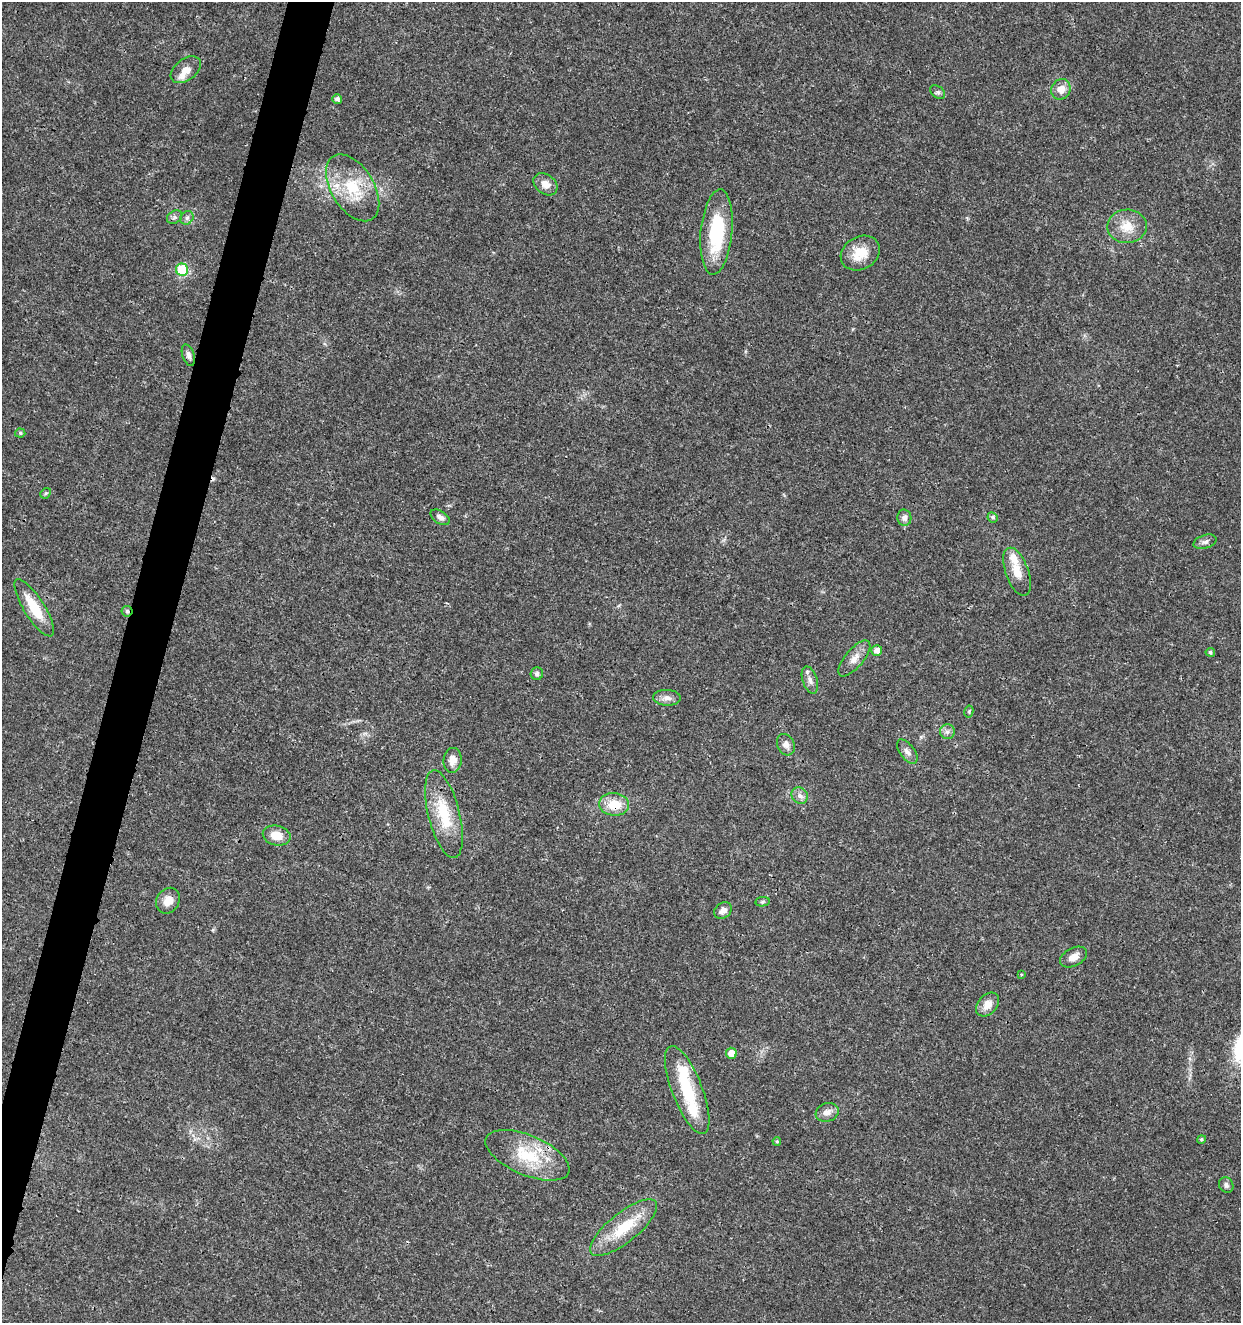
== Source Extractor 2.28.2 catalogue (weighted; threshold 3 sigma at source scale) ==
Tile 7 of 4 x 4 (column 3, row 2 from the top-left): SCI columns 2763-4001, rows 2646-3966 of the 5462 x 5297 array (HDU 1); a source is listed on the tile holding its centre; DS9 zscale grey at full resolution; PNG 1243 x 1325 px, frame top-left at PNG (2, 2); each listed source drawn as its Kron ellipse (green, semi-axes under 4 px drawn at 4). Shown black and unused: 3% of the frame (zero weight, under 3 of 4 exposures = <1% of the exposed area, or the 3 px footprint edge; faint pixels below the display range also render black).
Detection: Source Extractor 2.28.2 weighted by HDU 2 'WHT'; one run over the whole footprint, this tile lists its part. Background 0.0178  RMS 0.0021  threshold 0.00932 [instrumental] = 3 sigma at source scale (4.5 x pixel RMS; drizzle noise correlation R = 1.50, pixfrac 1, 0.0396/0.0396 arcsec/px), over >= 5 px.
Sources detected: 56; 1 cosmic-ray / hot-pixel residue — neither listed nor drawn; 4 inside a brighter listed object's ellipse — not listed separately; the other 51 listed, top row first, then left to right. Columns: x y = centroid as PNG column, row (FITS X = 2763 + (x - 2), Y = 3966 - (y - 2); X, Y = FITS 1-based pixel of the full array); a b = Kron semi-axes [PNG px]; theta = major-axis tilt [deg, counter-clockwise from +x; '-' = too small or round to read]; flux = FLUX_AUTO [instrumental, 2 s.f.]
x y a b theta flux
186 70 17 10 37 2.2
1061 89 10 9 - 2.1
938 92 8 6 -40 0.51
337 99 5 4 - 0.7
545 184 13 9 -38 1.8
353 188 37 21 -58 9.7
175 217 8 6 34 0.6
187 218 7 6 - 0.63
1127 226 20 17 2 3.9
716 232 43 15 85 15
860 253 20 16 31 4.5
182 270 6 6 - 11
188 355 11 6 -71 0.78
20 433 5 4 - 0.3
46 493 6 4 42 0.28
440 517 10 6 -32 0.83
993 517 5 5 - 0.49
904 518 8 7 - 0.88
1205 542 12 6 18 0.81
1017 572 25 11 -70 3.3
34 608 33 10 -58 6
127 611 5 5 - 0.36
877 650 5 5 - 1.5
1210 652 5 4 - 0.51
854 658 22 9 50 2
537 674 6 6 - 0.56
810 680 14 7 -71 1.2
667 698 14 8 -2 1.2
969 711 6 4 79 0.29
947 732 7 7 - 0.76
786 745 11 8 -63 1.3
907 752 14 7 -53 1.1
453 760 12 9 85 1.9
800 796 9 7 -47 0.97
614 804 15 11 -6 4.6
444 814 45 15 -76 8.8
277 835 14 10 -13 3.1
168 901 13 11 57 2.1
762 902 7 4 8 0.33
723 911 9 7 39 1.2
1074 957 14 9 28 1.8
1021 974 4 3 - 0.19
988 1005 13 9 48 2.2
731 1053 5 5 - 1.9
687 1090 47 15 -69 10
827 1112 12 9 18 1.4
1201 1139 4 4 - 0.29
777 1141 4 3 - 0.28
527 1155 45 20 -23 10
1226 1185 8 7 - 0.68
624 1228 41 14 39 8.2
Overlapping masked pixels (flux is a lower limit): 3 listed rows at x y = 127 611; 614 804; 527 1155